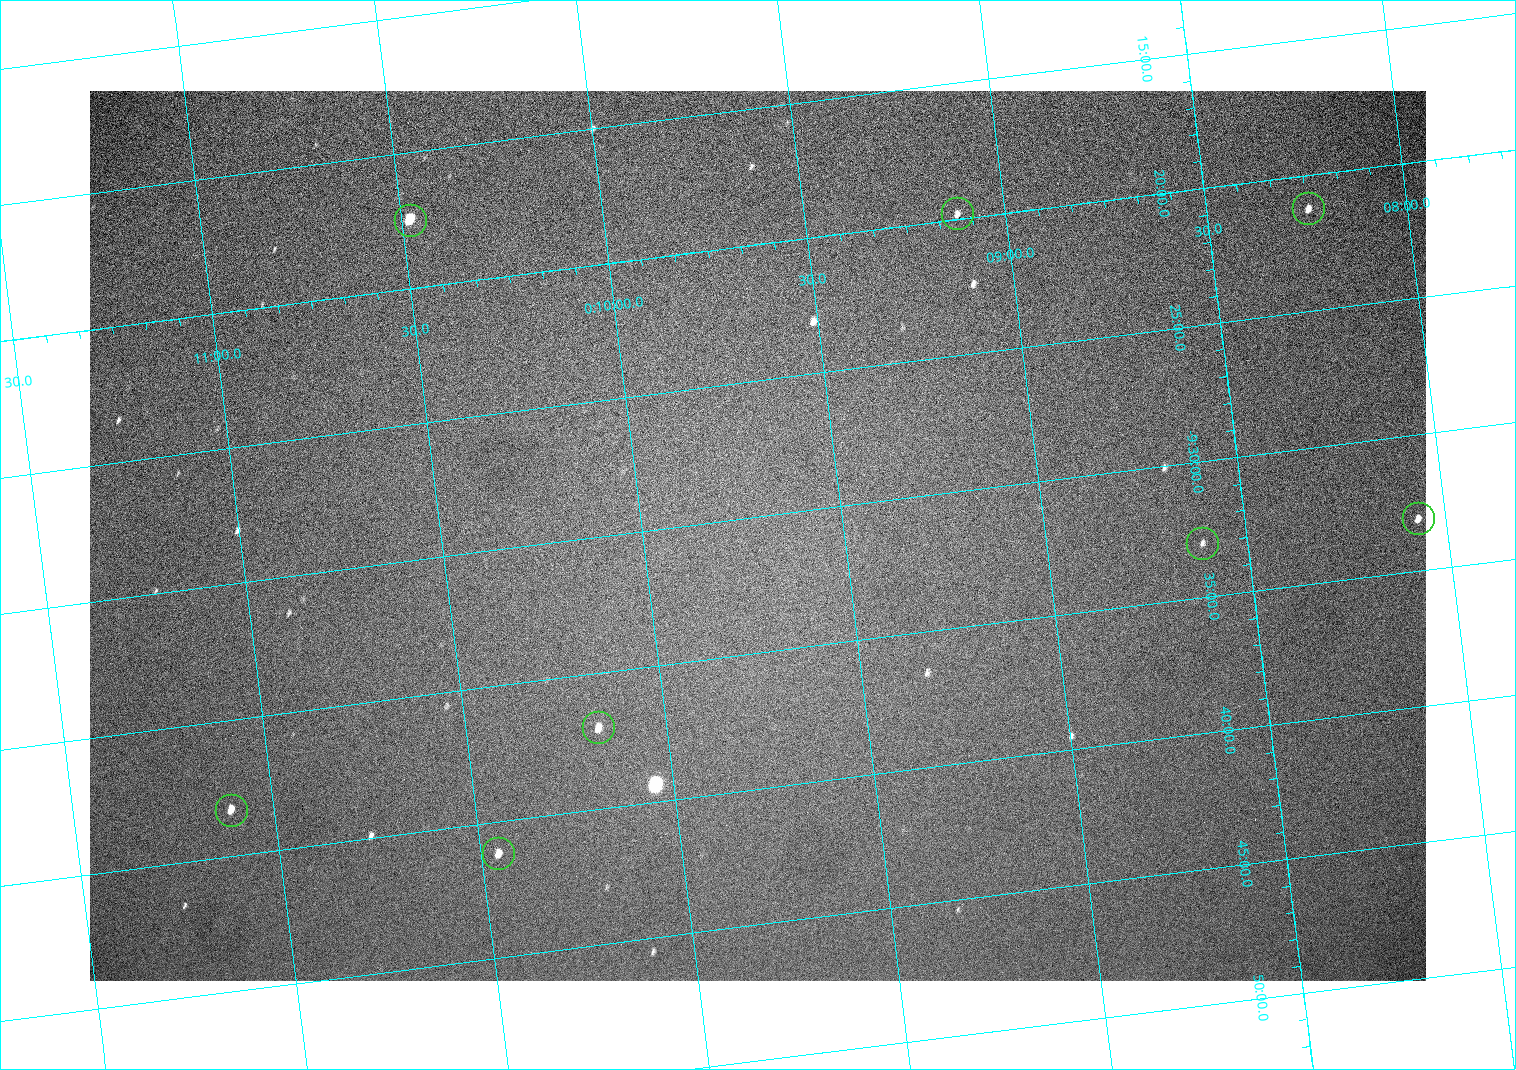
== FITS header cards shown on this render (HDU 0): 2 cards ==
NAXIS1  =                 1336 / length of data axis 1
NAXIS2  =                  890 / length of data axis 2

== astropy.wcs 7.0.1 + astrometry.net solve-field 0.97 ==
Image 1336 x 890 px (HDU 0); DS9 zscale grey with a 90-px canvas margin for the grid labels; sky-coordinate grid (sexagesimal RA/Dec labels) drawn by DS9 from the SOLVED WCS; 8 Tycho-2 reference stars matched to detected sources circled (green)
Header WCS: none
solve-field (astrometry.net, Tycho-2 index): SOLVED blind (the file carries no WCS)
Solved WCS: RA---TAN-SIP/DEC--TAN-SIP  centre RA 00:09:43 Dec -09:31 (2.43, -9.51 deg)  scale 2.22 arcsec/px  FOV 49.5' x 32.9'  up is -7 deg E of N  parity normal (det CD < 0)
(file carries no celestial WCS; the grid is the blind solution)
Tycho-2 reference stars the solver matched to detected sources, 8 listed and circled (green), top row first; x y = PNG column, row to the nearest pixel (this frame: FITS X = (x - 90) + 1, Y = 890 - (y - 91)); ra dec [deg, ICRS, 3 dp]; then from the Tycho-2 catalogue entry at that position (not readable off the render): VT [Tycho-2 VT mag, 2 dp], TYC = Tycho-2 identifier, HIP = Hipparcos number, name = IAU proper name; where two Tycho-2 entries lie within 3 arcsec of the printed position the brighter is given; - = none
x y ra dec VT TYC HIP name
1308 208 2.062 -9.353 11.06 5260-555-1 - -
957 213 2.280 -9.330 12.27 5260-351-1 - -
410 220 2.620 -9.291 8.81 5261-329-1 - -
1418 518 2.017 -9.551 11.45 5260-935-1 - -
1202 543 2.153 -9.550 13.26 5260-885-1 - -
598 727 2.543 -9.617 11.28 5260-962-1 - -
231 810 2.777 -9.638 10.48 5261-617-1 - -
498 853 2.614 -9.686 11.21 5261-343-1 - -